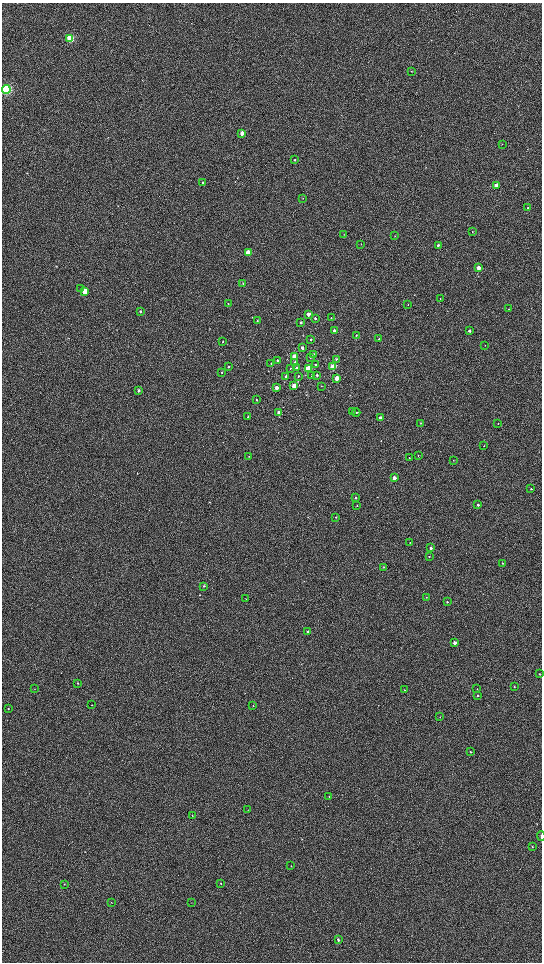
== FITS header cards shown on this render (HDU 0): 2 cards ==
NAXIS1  =                 1080 / length of data axis 1
NAXIS2  =                 1920 / length of data axis 2

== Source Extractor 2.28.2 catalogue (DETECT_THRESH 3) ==
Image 1080 x 1920 px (HDU 0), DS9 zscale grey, zoomed out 1/2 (1 PNG px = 2 x 2 image px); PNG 544 x 964 px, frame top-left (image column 1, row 1919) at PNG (2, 3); each listed source drawn as its Kron ellipse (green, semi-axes under 4 px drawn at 4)
Background 603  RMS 57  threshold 172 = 3 sigma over >= 5 px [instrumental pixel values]
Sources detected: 116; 2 cannot appear on this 1/2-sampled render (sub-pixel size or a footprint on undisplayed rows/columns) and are neither listed nor drawn; the other 114 listed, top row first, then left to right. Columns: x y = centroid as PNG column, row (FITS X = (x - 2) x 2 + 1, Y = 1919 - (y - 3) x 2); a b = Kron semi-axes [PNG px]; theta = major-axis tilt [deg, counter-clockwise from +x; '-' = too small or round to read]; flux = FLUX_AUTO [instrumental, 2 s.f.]
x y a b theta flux
70 38 4 3 - 8.8e+05
412 71 3 2 - 4.5e+03
6 89 4 4 - 2.1e+06
242 133 3 3 - 9.5e+04
502 144 2 2 - 4.4e+03
295 160 3 3 - 1.1e+04
203 182 3 3 - 1.6e+04
496 185 3 2 - 2.1e+05
303 198 3 2 - 4.1e+03
528 208 3 2 - 1.3e+04
472 232 2 2 - 4.5e+03
344 234 2 2 - 4.7e+03
395 236 3 2 - 3.3e+03
361 244 2 2 - 4.5e+03
438 245 3 2 - 2.5e+04
248 252 3 3 - 2.3e+05
478 268 3 2 - 1.3e+05
243 283 3 2 - 8.8e+03
81 289 3 3 - 8.6e+03
85 291 3 3 - 2.3e+05
440 299 2 2 - 3.7e+03
228 304 3 2 - 6.0e+03
408 305 2 1 - 3.0e+03
509 309 3 2 - 5.9e+03
140 311 4 3 - 1.3e+04
308 314 3 3 - 7.1e+04
331 317 2 2 - 3.1e+03
315 318 3 3 - 1.2e+04
257 321 3 2 - 6.1e+03
301 322 3 2 - 1.7e+04
334 331 3 2 - 3.2e+04
469 331 2 2 - 3.1e+04
356 335 2 2 - 6.6e+03
310 339 2 2 - 6.3e+03
379 339 3 2 - 1.0e+04
223 341 3 2 - 8.5e+03
485 345 2 2 - 4.0e+03
302 348 3 2 - 3.6e+04
313 355 4 2 - 1.5e+04
295 356 3 3 - 2.1e+05
310 357 3 3 - 1.5e+04
336 359 3 2 - 1.0e+04
277 360 3 2 - 1.2e+04
295 363 3 3 - 6.1e+04
271 364 3 2 - 1.2e+04
315 365 3 3 - 1.4e+04
229 367 3 2 - 9.0e+03
333 367 3 3 - 5.3e+05
290 368 3 2 - 5.5e+03
296 368 3 3 - 2.8e+04
309 368 3 3 - 3.2e+05
222 372 3 2 - 6.8e+03
317 375 3 2 - 1.4e+04
286 376 3 2 - 3.8e+04
298 376 3 2 - 7.0e+03
311 376 3 2 - 1.5e+04
337 378 3 3 - 2.0e+05
294 386 3 3 - 1.5e+05
321 386 3 2 - 4.4e+03
276 388 3 2 - 8.3e+04
139 390 3 2 - 1.6e+04
256 400 2 2 - 1.1e+04
352 412 3 2 - 8.5e+03
278 413 3 2 - 5.2e+04
356 413 4 3 - 1.2e+04
248 417 2 2 - 1.1e+04
380 418 3 2 - 7.3e+04
420 423 3 2 - 4.7e+03
498 423 2 2 - 4.5e+03
484 446 2 2 - 3.7e+03
418 455 3 2 - 7.6e+03
249 456 3 2 - 4.3e+03
409 458 2 2 - 7.0e+03
453 460 2 2 - 5.1e+03
394 478 3 2 - 1.0e+05
531 489 2 1 - 5.8e+03
355 497 2 2 - 1.7e+04
357 505 2 2 - 5.2e+03
478 505 2 2 - 2.7e+04
336 517 2 2 - 6.9e+03
410 542 2 1 - 2.6e+03
431 548 2 2 - 3.0e+04
429 557 2 2 - 6.6e+03
503 563 3 2 - 8.3e+03
383 567 3 2 - 5.7e+03
204 586 3 2 - 1.4e+04
426 597 2 2 - 5.6e+03
246 599 2 2 - 4.5e+03
447 602 2 2 - 8.0e+03
308 632 2 2 - 2.9e+04
455 643 2 2 - 5.1e+04
539 674 2 2 - 5.9e+03
78 683 3 2 - 1.0e+04
514 687 2 2 - 5.2e+03
34 689 3 2 - 3.6e+03
477 689 2 2 - 4.1e+03
404 690 2 1 - 4.5e+03
478 696 3 2 - 1.0e+04
92 705 2 2 - 3.6e+03
253 705 2 2 - 6.4e+03
8 709 2 2 - 5.2e+03
440 717 2 2 - 3.0e+03
470 752 3 2 - 6.5e+03
329 797 2 2 - 4.1e+03
248 810 2 1 - 3.2e+03
192 815 3 2 - 3.6e+03
541 836 4 2 - 1.6e+04
532 846 3 2 - 3.8e+03
291 866 2 2 - 3.5e+03
221 883 2 2 - 4.0e+03
64 884 3 2 - 5.0e+03
111 902 2 1 - 3.5e+03
191 903 2 1 - 3.0e+03
338 940 4 3 - 1.7e+04
At the frame edge (FLAGS 8, measured only in part): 2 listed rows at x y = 6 89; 541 836
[2 sub-pixel or undisplayed-footprint detections neither listed nor drawn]